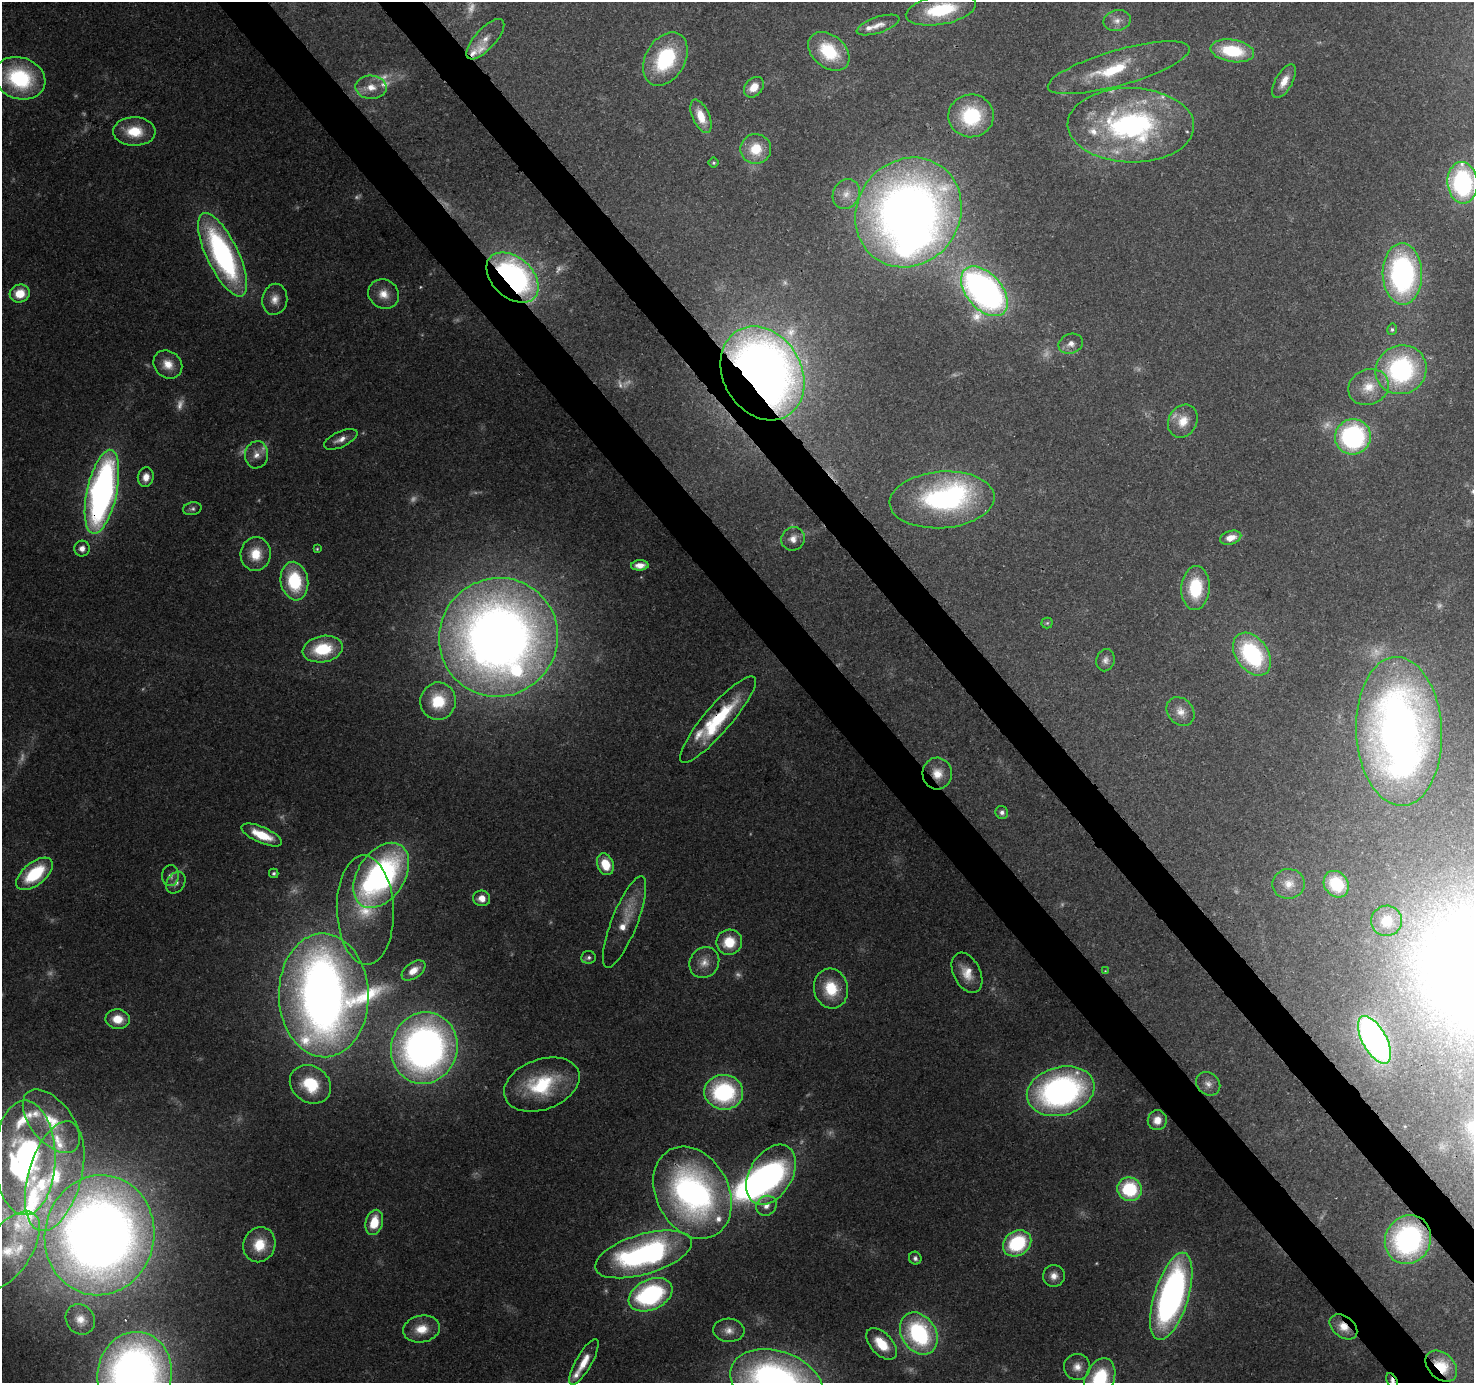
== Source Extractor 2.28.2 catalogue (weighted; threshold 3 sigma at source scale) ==
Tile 6 of 4 x 4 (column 2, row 2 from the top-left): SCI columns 1568-3039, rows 2976-4356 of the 6086 x 6012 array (HDU 1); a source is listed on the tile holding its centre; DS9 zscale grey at full resolution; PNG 1476 x 1385 px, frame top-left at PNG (2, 2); each listed source drawn as its Kron ellipse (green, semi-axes under 4 px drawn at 4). Shown black and unused: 6% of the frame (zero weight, under 3 of 4 exposures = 7% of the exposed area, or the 3 px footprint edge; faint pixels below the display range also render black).
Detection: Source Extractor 2.28.2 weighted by HDU 2 'WHT'; one run over the whole footprint, this tile lists its part. Background 0.0909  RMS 0.0035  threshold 0.0157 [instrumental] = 3 sigma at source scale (4.5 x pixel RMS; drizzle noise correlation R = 1.50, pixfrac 1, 0.0396/0.0396 arcsec/px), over >= 5 px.
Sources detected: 183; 36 too faint to see at this stretch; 6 inside a brighter object's white glare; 1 cosmic-ray / hot-pixel residue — neither listed nor drawn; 18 inside a brighter listed object's ellipse — not listed separately; the other 122 listed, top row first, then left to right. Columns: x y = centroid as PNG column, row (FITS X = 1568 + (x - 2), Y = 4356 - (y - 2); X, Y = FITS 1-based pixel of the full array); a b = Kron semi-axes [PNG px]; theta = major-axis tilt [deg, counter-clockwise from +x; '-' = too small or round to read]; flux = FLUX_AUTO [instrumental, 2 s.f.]
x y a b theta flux
941 10 36 14 11 23
1117 21 14 10 13 3
878 25 22 8 18 3.5
485 39 25 10 47 4.5
829 51 23 16 -40 18
1232 51 22 11 -9 20
665 59 28 20 59 31
1119 68 73 17 16 20
20 78 26 20 -19 39
1284 81 19 8 60 4.5
371 87 15 11 -2 5.4
754 87 11 8 48 5
701 116 18 8 -66 7.3
971 116 23 21 4 26
1131 125 63 37 -1 88
134 131 21 14 -1 11
756 149 15 15 - 10
714 163 5 5 - 0.59
1462 183 21 15 -84 59
846 194 15 13 63 4.3
908 212 57 51 55 380
223 255 46 16 -64 92
1402 274 30 20 -89 87
513 277 30 20 -42 130
984 291 29 18 -49 170
20 294 10 9 - 8
384 294 16 14 -34 5.5
275 299 15 12 80 4.1
1392 329 6 4 77 0.62
1071 344 12 9 20 2.8
168 364 15 13 -40 5.8
1401 370 26 24 27 58
762 373 49 39 -59 440
1369 387 21 17 24 8.7
1183 421 17 14 60 6.7
1353 437 18 17 - 63
341 439 18 8 25 3.1
256 455 13 11 80 3.7
146 477 10 8 80 3.4
102 492 43 15 78 170
942 500 52 28 4 71
192 509 9 6 12 1.1
1231 538 11 6 16 4.1
793 539 12 11 - 3.3
82 548 8 7 - 2.6
317 549 4 4 - 0.46
256 554 17 15 84 8.8
640 565 9 5 4 2.7
294 581 19 13 -81 24
1195 588 22 14 86 19
1047 623 5 5 - 0.55
498 637 60 59 - 510
323 649 20 13 9 19
1252 654 24 16 -54 44
1105 660 11 9 77 2
438 701 19 18 - 15
1180 711 15 12 -50 4.1
718 719 56 13 49 29
1399 731 74 43 -87 290
937 774 16 14 -86 6.5
1002 812 7 6 - 1.2
262 835 22 8 -24 11
605 864 11 8 -70 9.4
274 873 5 4 - 0.73
35 874 21 11 39 22
381 875 36 23 56 110
170 876 10 8 82 2.1
176 883 11 9 53 2.4
1289 884 16 15 - 5.2
1336 884 14 11 -53 13
482 898 8 8 - 3.6
365 910 55 28 -88 22
1387 921 15 15 - 8
624 922 49 13 68 10
729 942 13 12 - 9.8
588 957 7 6 - 1.1
704 962 16 14 54 4.6
413 970 13 8 36 4
1105 971 4 4 - 0.31
967 973 21 13 -63 6.8
831 989 20 17 -77 13
324 995 62 45 -89 400
118 1019 12 10 -7 6.4
1375 1040 26 12 -61 140
424 1048 36 33 74 210
310 1084 22 18 -35 16
542 1084 39 25 20 28
1208 1084 13 10 -41 2.8
1061 1091 34 24 15 120
724 1092 19 17 -6 46
1157 1120 10 9 - 4.3
51 1121 37 20 -51 20
25 1158 57 30 -90 110
771 1175 33 21 59 79
55 1176 56 26 74 45
1130 1189 12 11 - 25
692 1193 48 36 -62 130
766 1206 11 9 39 3.1
374 1222 13 8 75 9.7
99 1235 60 54 79 550
1408 1240 25 22 63 76
1017 1243 15 12 35 29
259 1245 18 16 69 11
7 1251 46 23 55 21
643 1254 50 20 16 100
915 1258 6 6 - 1.1
1054 1276 11 11 - 3.1
651 1295 23 15 25 59
1171 1296 45 17 73 140
80 1319 16 14 -52 5.1
1343 1327 15 10 -38 5.4
421 1329 18 13 10 7.2
729 1330 15 11 -5 3.7
919 1334 22 17 -57 49
882 1344 19 11 -46 10
584 1362 26 8 61 6.6
1441 1366 18 12 -44 11
1077 1367 13 13 - 3.9
135 1374 42 37 80 300
1099 1379 22 14 68 25
1392 1381 8 5 -63 1.4
776 1382 47 31 -18 180
Overlapping masked pixels (flux is a lower limit): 11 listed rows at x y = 513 277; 762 373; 102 492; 718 719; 937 774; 324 995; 692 1193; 1408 1240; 1343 1327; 1441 1366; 1392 1381
Isophote crosses this tile's border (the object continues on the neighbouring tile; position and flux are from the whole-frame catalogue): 6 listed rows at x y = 1462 183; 7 1251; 135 1374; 1099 1379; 1392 1381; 776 1382